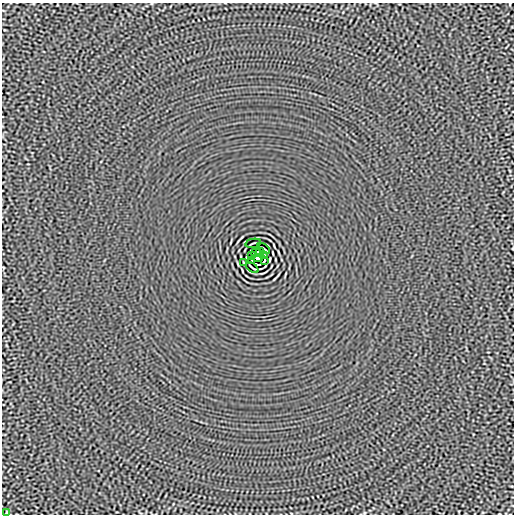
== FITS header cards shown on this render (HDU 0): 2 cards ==
NAXIS1  =                  512
NAXIS2  =                  512

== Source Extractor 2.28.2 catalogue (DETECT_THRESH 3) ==
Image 512 x 512 px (HDU 0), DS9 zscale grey, 1 PNG px = 1 image px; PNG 516 x 516 px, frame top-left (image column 1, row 512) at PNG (2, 3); each listed source drawn as its Kron ellipse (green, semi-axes under 4 px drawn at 4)
Background -6.50e-06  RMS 0.0015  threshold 0.0044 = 3 sigma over >= 5 px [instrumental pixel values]
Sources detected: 13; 1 with non-positive FLUX_AUTO (blend fragments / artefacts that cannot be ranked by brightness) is neither listed nor drawn; the other 12 listed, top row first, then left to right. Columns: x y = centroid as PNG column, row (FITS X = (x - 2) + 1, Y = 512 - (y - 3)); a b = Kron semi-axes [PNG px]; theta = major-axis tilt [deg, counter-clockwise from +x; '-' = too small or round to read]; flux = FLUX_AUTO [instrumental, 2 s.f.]
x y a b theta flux
253 243 8 2 12 0.098
264 249 7 2 -38 0.12
256 252 5 2 - 0.092
260 252 4 2 - 0.083
251 256 4 2 - 0.087
264 256 4 2 - 0.074
258 258 4 4 - 3.7
252 260 4 2 - 0.074
265 260 4 2 - 0.087
243 263 4 2 - 0.082
252 267 7 2 -38 0.12
6 513 4 2 - 0.077
At the frame edge (FLAGS 8, measured only in part): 1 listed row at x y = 6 513
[1 non-positive-flux detection neither listed nor drawn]